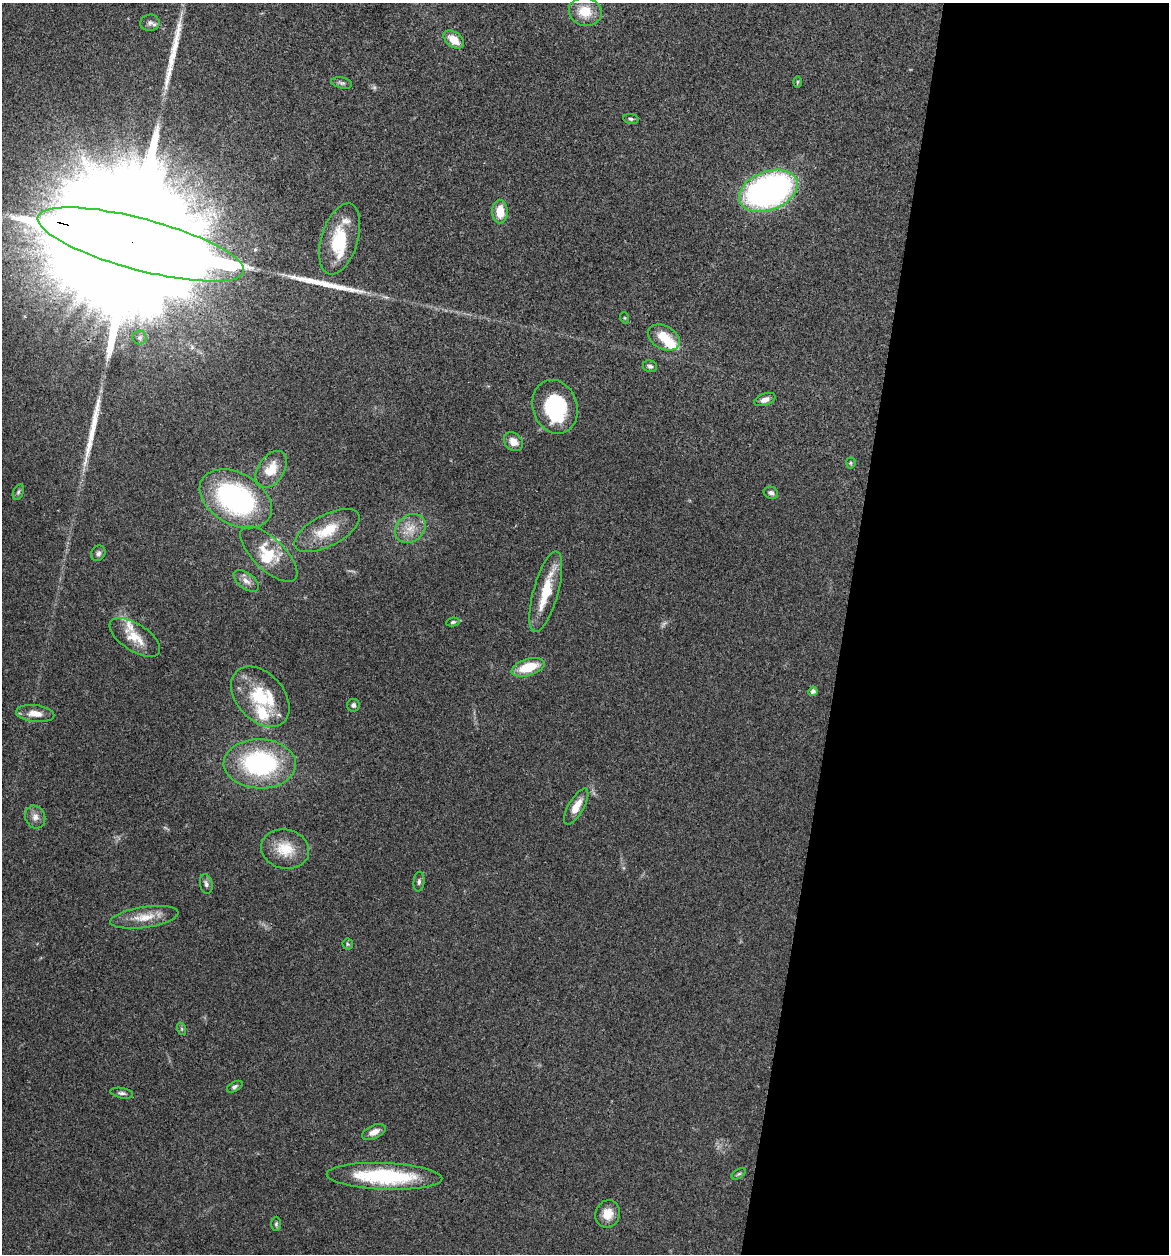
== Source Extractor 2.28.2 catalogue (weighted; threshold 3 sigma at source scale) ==
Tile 12 of 4 x 4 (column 4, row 3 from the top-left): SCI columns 3622-4788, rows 1258-2509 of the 5032 x 5014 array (HDU 1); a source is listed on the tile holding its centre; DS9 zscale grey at full resolution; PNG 1171 x 1256 px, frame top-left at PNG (2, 3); each listed source drawn as its Kron ellipse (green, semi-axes under 4 px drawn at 4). Shown black and unused: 28% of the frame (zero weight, under 3 of 4 exposures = <1% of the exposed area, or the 3 px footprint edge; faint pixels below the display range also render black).
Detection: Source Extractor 2.28.2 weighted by HDU 2 'WHT'; one run over the whole footprint, this tile lists its part. Background 0.0606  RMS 0.0053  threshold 0.0238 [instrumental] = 3 sigma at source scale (4.5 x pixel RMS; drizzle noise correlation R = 1.50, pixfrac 1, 0.05/0.05 arcsec/px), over >= 5 px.
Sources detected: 65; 1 too faint to see at this stretch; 3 inside a brighter object's white glare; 3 long thin detections or spike segments (spike, bleed or trail) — neither listed nor drawn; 7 inside a brighter listed object's ellipse — not listed separately; the other 51 listed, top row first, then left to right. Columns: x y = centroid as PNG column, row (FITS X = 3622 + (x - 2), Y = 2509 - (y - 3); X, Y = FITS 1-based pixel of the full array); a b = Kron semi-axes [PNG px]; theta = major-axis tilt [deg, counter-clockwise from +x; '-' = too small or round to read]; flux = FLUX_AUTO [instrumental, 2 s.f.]
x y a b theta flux
585 11 16 14 -12 11
150 23 10 8 6 2.2
454 40 11 7 -37 8.2
797 82 6 4 89 0.61
342 83 10 5 -13 1.3
631 119 7 5 -10 1
768 191 30 19 21 160
500 212 12 7 -90 8.9
340 239 37 18 73 23
141 244 106 26 -15 85000
625 318 6 3 -71 0.55
664 337 17 11 -29 11
140 338 7 7 - 1.4
650 366 7 5 -14 1.3
765 400 11 6 19 2.9
555 407 27 22 -72 40
513 442 10 8 -43 4.7
851 463 5 5 - 0.7
271 470 21 13 56 11
18 492 8 5 69 0.98
771 493 7 6 - 1.8
236 499 39 25 -30 92
410 528 16 13 38 7.6
327 531 35 15 27 16
98 553 8 7 - 1.5
269 554 36 16 -44 16
246 581 14 8 -37 3.4
546 592 41 12 75 18
453 622 6 4 8 1.1
135 637 29 13 -33 10
528 667 17 8 17 16
813 691 4 4 - 1.7
260 697 35 23 -47 28
353 705 6 6 - 1.4
35 713 19 8 -6 5.6
260 764 36 24 -2 70
576 806 20 7 60 6.5
35 817 11 10 - 3.3
285 849 24 19 -13 14
419 882 10 5 85 1.4
206 884 10 6 -78 1.7
144 917 34 10 8 9.6
348 944 5 5 - 0.77
182 1029 6 4 -71 0.79
235 1087 8 4 28 1.2
122 1093 11 5 -11 1.5
374 1132 12 6 24 3.9
739 1174 8 4 32 0.95
385 1176 58 13 -2 50
608 1214 14 12 71 6.7
276 1224 7 5 89 0.92
Overlapping masked pixels (flux is a lower limit): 1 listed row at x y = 141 244